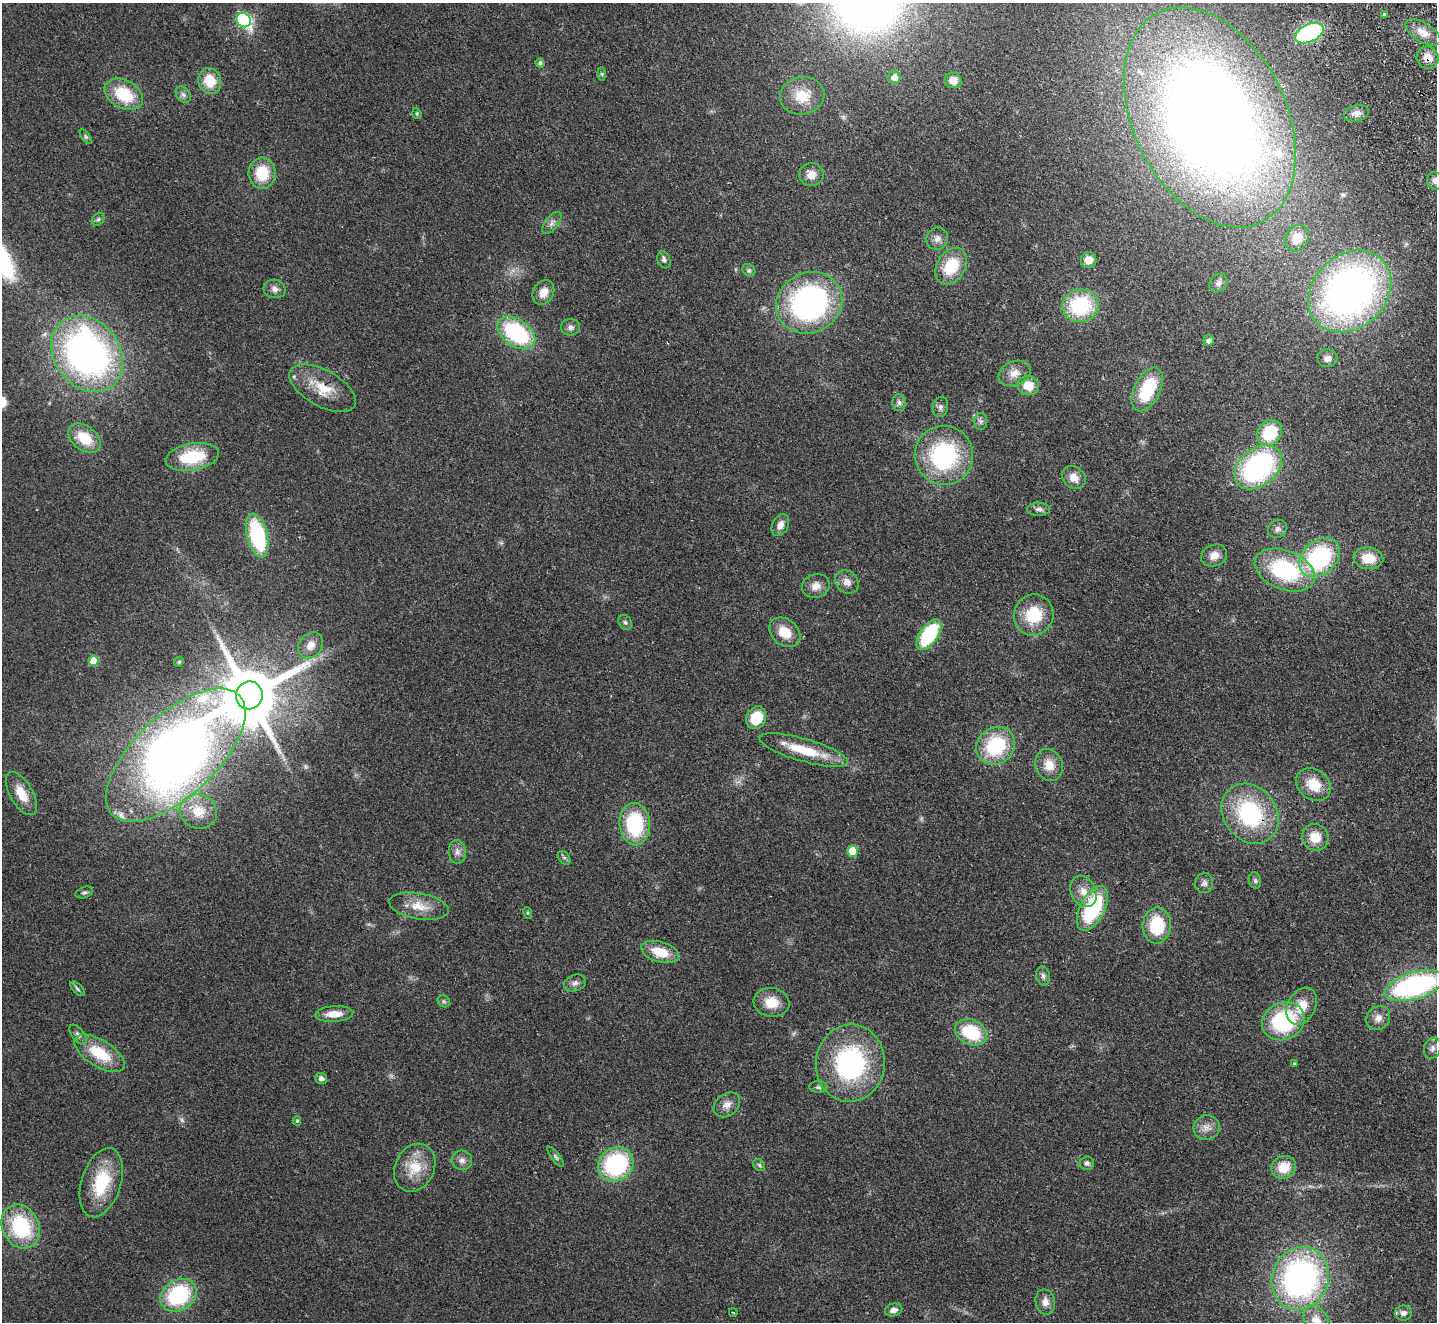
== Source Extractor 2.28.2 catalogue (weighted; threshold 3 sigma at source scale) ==
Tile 10 of 4 x 4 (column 2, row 3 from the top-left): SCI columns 1487-2921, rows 1643-2962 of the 5845 x 5791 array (HDU 1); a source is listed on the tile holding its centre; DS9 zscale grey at full resolution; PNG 1439 x 1324 px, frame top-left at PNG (2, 3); each listed source drawn as its Kron ellipse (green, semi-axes under 4 px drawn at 4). Shown black and unused: <1% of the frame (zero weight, under 2 of 3 exposures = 3% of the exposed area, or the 3 px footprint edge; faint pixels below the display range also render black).
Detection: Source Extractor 2.28.2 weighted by HDU 2 'WHT'; one run over the whole footprint, this tile lists its part. Background 0.102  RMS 0.0081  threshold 0.0365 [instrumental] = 3 sigma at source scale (4.5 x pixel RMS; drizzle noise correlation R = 1.50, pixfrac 1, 0.05/0.05 arcsec/px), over >= 5 px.
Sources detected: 134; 1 too faint to see at this stretch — neither listed nor drawn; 3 inside a brighter listed object's ellipse — not listed separately; the other 130 listed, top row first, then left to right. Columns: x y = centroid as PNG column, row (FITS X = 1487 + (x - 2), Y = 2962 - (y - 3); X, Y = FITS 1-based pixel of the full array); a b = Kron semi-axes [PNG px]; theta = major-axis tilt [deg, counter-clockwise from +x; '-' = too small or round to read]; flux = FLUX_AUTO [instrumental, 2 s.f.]
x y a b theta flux
1384 15 3 3 - 1.7
244 20 8 6 -49 130
1423 32 19 9 -31 8.8
1309 33 15 9 25 110
1428 58 11 11 - 7.7
540 63 4 4 - 1.9
602 74 6 4 -89 1.2
894 77 6 6 - 6.9
953 80 8 7 - 7.2
210 81 13 11 -72 19
124 94 20 14 -29 33
183 95 9 6 -49 2.5
802 96 22 18 10 21
417 113 6 4 -71 0.98
1356 113 12 8 12 5.1
1210 117 117 76 -63 1100
86 137 8 4 -54 1.4
262 173 16 13 88 25
811 174 12 11 - 8.2
1435 181 8 8 - 3.8
98 219 7 5 44 1.6
552 223 13 6 52 3.5
1297 238 14 11 60 14
937 239 11 10 - 5.1
664 260 9 6 -71 2.5
1089 260 8 8 - 7.8
951 266 20 14 57 30
749 270 7 6 - 1.8
1218 283 10 8 48 3.5
275 289 11 9 -13 4.3
1350 291 45 36 43 380
543 292 13 10 60 8.8
809 303 34 30 27 180
1080 306 18 16 8 59
570 327 9 8 - 3.2
516 333 21 13 -35 81
1209 341 5 5 - 2.6
87 354 41 32 -53 320
1327 358 10 9 - 4.2
1014 373 17 12 23 8.4
1028 386 11 9 -12 13
323 388 37 18 -29 24
1147 389 24 13 64 41
899 403 8 6 -88 2.7
940 407 10 7 81 2.9
981 421 8 7 - 2.4
1269 433 14 11 51 36
85 438 18 12 -39 22
944 455 29 29 - 93
192 457 27 13 10 39
1258 467 26 18 40 140
1074 477 13 10 -43 8.2
1039 509 11 6 -1 3.2
780 525 11 8 62 5.4
1278 529 10 8 43 3.2
257 535 22 10 -76 79
1214 556 13 10 21 7.6
1319 558 22 16 41 96
1368 558 15 11 -5 17
1285 570 31 19 -22 81
847 582 13 10 -42 6
816 586 14 11 19 7.2
1034 615 21 19 60 31
625 622 8 6 -55 1.9
785 632 17 13 -39 15
929 635 17 9 55 62
310 645 14 11 50 7.4
94 661 5 5 - 18
179 662 5 4 - 1
249 695 14 13 - 6400
756 718 12 9 62 24
996 746 20 18 37 53
804 750 46 11 -16 28
176 755 87 41 43 870
1049 765 16 13 -71 12
1314 785 18 15 -37 19
21 794 24 11 -60 14
198 811 19 17 -19 16
1250 814 32 26 -52 81
635 824 21 15 -86 58
1315 837 13 13 - 15
853 851 5 5 - 26
457 852 12 8 -87 4.4
564 858 8 5 -51 1.7
1255 881 8 6 -74 1.9
1204 883 10 9 - 3.5
1083 891 16 12 -64 9.6
84 893 9 5 18 1.7
419 906 30 13 -9 16
1092 908 24 12 64 73
528 913 6 3 -72 0.9
1157 925 18 14 87 35
660 952 19 10 -16 19
1043 976 10 6 -79 2.8
575 983 11 8 20 3.4
1414 986 31 13 16 170
77 989 9 4 -44 1.8
444 1001 6 5 - 1.5
771 1002 18 14 -8 15
1302 1006 19 14 62 16
334 1014 19 8 4 10
1378 1018 13 11 46 6.5
1283 1021 22 18 26 74
971 1032 17 12 -25 39
78 1035 12 6 -52 2.6
1432 1048 11 8 70 3.6
100 1053 28 13 -32 28
850 1063 39 34 83 120
1294 1064 4 3 - 0.89
321 1079 6 5 - 2.9
818 1087 9 6 -1 2
727 1105 14 11 38 6.3
297 1121 4 4 - 1.2
1207 1128 13 12 - 6.8
555 1157 12 4 -53 1.8
462 1160 10 9 - 4.4
1087 1163 7 6 - 2.6
616 1164 18 16 36 88
759 1165 6 5 - 1.4
1284 1167 12 11 - 17
415 1168 25 19 64 22
101 1183 36 19 72 39
21 1226 23 18 -63 59
1300 1278 32 28 70 210
178 1295 19 15 33 68
1045 1302 13 9 -79 6
894 1310 9 6 13 3.6
733 1312 4 2 - 0.73
1404 1313 8 7 - 3.8
1316 1321 17 11 -62 9.5
Overlapping masked pixels (flux is a lower limit): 3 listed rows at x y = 1428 58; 176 755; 1250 814
Isophote crosses this tile's border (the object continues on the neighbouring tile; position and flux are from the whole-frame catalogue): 3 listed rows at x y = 1435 181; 1414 986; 1316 1321